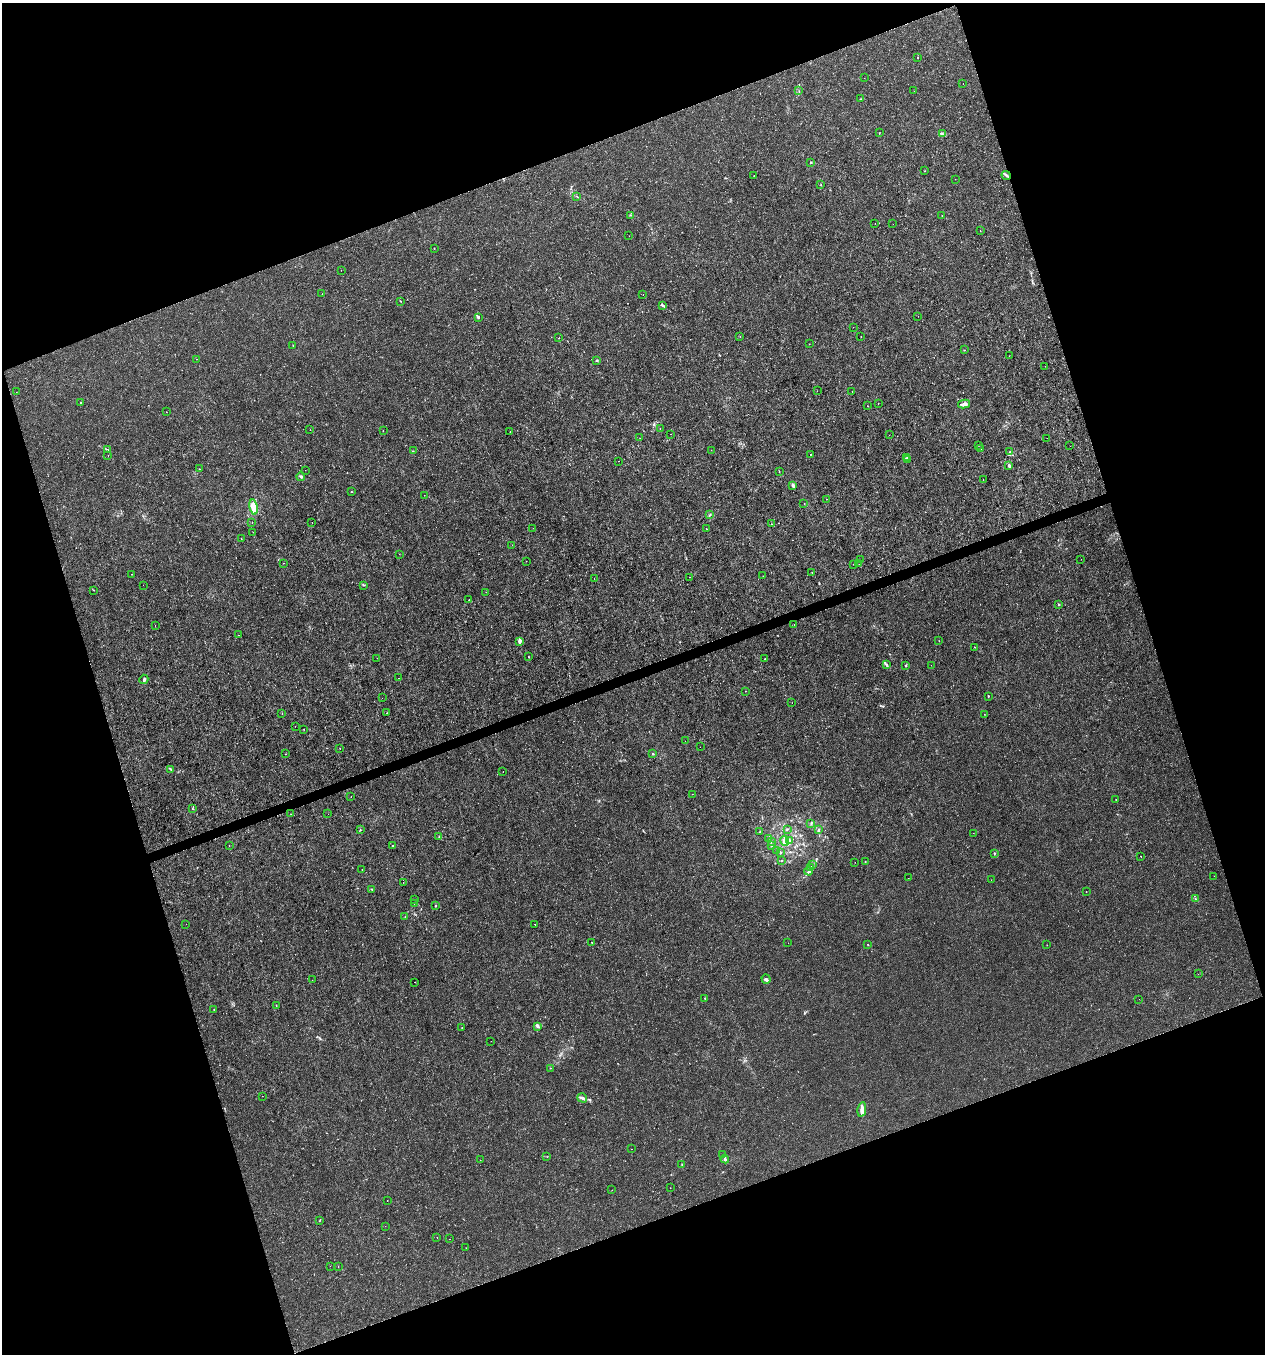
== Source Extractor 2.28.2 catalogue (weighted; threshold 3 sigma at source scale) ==
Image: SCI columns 121-5169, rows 1-5406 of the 5236 x 5408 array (HDU 1 of 3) = the unmasked area's bounding box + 8 px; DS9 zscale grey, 4 x 4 block average (1 PNG px = mean of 4 x 4 image px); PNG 1267 x 1356 px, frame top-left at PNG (2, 3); each listed source drawn as its Kron ellipse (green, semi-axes under 4 px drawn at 4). Shown black and unused: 39% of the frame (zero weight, under 3 of 4 exposures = <1% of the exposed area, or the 3 px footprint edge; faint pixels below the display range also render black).
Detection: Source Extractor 2.28.2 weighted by HDU 2 'WHT'. Background 6.55e-04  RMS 8.6e-04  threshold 0.00388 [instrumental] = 3 sigma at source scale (4.5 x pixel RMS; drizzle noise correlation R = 1.50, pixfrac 1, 0.0396/0.0396 arcsec/px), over >= 5 px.
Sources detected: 227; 2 cosmic-ray / hot-pixel residue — neither listed nor drawn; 1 coinciding with a brighter row at this scale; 8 inside a brighter listed object's ellipse — not listed separately; the other 216 listed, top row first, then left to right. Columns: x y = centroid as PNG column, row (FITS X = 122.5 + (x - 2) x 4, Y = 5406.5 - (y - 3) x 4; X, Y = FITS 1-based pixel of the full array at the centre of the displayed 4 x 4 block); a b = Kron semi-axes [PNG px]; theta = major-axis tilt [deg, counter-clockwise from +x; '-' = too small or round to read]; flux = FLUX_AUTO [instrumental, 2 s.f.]
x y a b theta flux
918 57 2 2 - 0.25
864 78 2 2 - 0.37
963 84 2 2 - 0.32
799 91 2 2 - 0.22
914 91 2 2 - 0.095
861 99 3 2 - 0.32
879 133 2 2 - 0.2
942 134 2 2 - 0.42
811 162 2 2 - 0.41
924 171 2 2 - 0.13
754 175 2 2 - 0.15
1006 176 5 2 - 0.98
955 179 2 2 - 0.086
821 184 2 2 - 0.21
577 196 2 2 - 0.19
631 215 2 2 - 0.14
942 216 2 2 - 0.12
875 223 2 2 - 0.14
893 224 2 2 - 0.13
980 230 2 2 - 0.11
629 236 2 2 - 0.1
434 248 2 2 - 0.2
341 270 2 2 - 0.1
322 294 2 2 - 0.091
643 295 2 2 - 0.79
400 301 2 2 - 0.26
662 305 3 2 - 0.66
918 316 2 2 - 0.1
478 317 4 2 - 0.82
853 327 2 2 - 0.13
740 336 2 2 - 0.28
861 337 2 2 - 0.18
559 338 2 2 - 0.36
809 344 2 2 - 0.11
293 345 2 2 - 0.28
964 350 2 2 - 0.16
1009 356 2 2 - 0.066
197 359 2 2 - 0.095
596 361 2 2 - 0.24
1045 366 2 2 - 0.068
817 391 2 2 - 0.099
852 391 2 2 - 0.18
16 392 2 2 - 0.085
80 403 2 2 - 0.34
878 403 2 2 - 0.12
964 404 6 3 13 2.2
867 406 2 2 - 0.13
166 412 2 2 - 0.099
660 428 2 2 - 0.15
310 430 2 2 - 0.098
383 430 2 2 - 0.12
510 431 2 2 - 0.13
670 434 2 2 - 0.16
889 435 2 2 - 0.28
640 438 2 2 - 0.082
1047 438 2 2 - 0.33
978 445 2 2 - 0.16
1070 446 2 2 - 0.099
981 449 2 2 - 0.13
108 450 2 2 - 0.31
711 450 2 2 - 0.1
413 451 2 2 - 0.24
1010 452 3 2 - 0.37
810 454 2 2 - 0.14
108 456 2 2 - 0.066
906 458 3 2 - 0.33
907 460 3 2 - 0.35
618 461 2 2 - 0.16
1009 466 3 3 - 0.99
199 469 2 2 - 0.19
305 470 2 2 - 0.11
779 471 2 2 - 0.15
301 477 4 3 - 0.69
983 479 2 2 - 0.079
793 485 4 2 - 2.3
351 492 2 2 - 0.28
424 495 2 2 - 0.14
827 499 2 2 - 0.12
804 503 2 2 - 0.15
254 507 8 3 -80 6.1
710 515 2 2 - 0.27
312 522 2 2 - 0.59
252 523 2 2 - 0.11
772 524 2 2 - 0.21
533 528 2 2 - 0.062
706 529 2 2 - 0.4
253 532 2 2 - 0.12
241 539 2 2 - 0.2
512 545 2 2 - 0.094
399 554 2 2 - 0.1
1081 559 2 2 - 0.07
861 560 2 2 - 0.088
526 561 2 2 - 0.13
283 563 2 2 - 0.18
853 564 2 2 - 0.07
859 564 2 2 - 0.075
812 572 3 2 - 0.26
132 574 2 2 - 0.12
763 576 2 2 - 0.11
689 577 2 2 - 0.16
594 578 2 2 - 0.18
143 585 2 2 - 0.12
363 585 2 2 - 0.4
94 590 2 2 - 0.15
486 592 2 2 - 0.097
469 600 2 2 - 0.15
1059 604 2 2 - 0.35
155 625 2 2 - 0.075
794 625 2 2 - 0.11
238 635 2 2 - 0.16
520 641 4 2 - 2
939 641 2 2 - 0.085
975 647 2 2 - 0.16
528 657 2 2 - 0.23
377 658 2 2 - 0.075
765 659 2 2 - 0.26
886 665 4 2 - 0.61
906 665 2 2 - 0.41
931 665 2 2 - 0.096
399 678 2 2 - 0.22
144 679 5 2 - 1.3
745 691 2 2 - 0.13
988 696 2 2 - 0.58
382 698 2 2 - 0.071
792 703 2 2 - 0.087
282 713 2 2 - 0.15
387 713 2 2 - 0.18
984 714 2 2 - 0.12
295 726 2 2 - 0.28
304 729 2 2 - 0.13
685 741 2 2 - 0.1
700 747 2 2 - 0.083
340 748 2 2 - 0.29
285 754 2 2 - 0.11
653 754 2 2 - 0.46
171 769 4 2 - 0.53
503 772 2 2 - 0.11
692 794 2 2 - 0.14
351 796 2 2 - 0.085
1116 799 2 2 - 0.12
192 809 3 2 - 0.33
291 814 2 2 - 0.093
328 814 2 2 - 0.085
811 824 2 2 - 0.22
787 829 2 2 - 0.21
360 830 2 2 - 0.18
818 830 2 2 - 0.3
760 832 2 2 - 0.28
973 833 2 2 - 0.087
439 837 2 2 - 0.17
768 838 2 2 - 0.18
785 841 5 2 - 1.6
790 841 2 2 - 0.51
772 842 2 2 - 0.25
392 845 2 2 - 0.19
771 845 3 2 - 0.65
229 846 2 2 - 0.14
777 850 2 2 - 0.26
780 853 2 2 - 0.43
994 853 2 2 - 0.29
1141 856 2 2 - 0.25
781 861 2 2 - 0.23
865 861 2 2 - 0.34
855 862 2 2 - 0.13
813 865 2 2 - 0.33
811 867 3 2 - 0.58
362 869 2 2 - 0.12
809 871 4 3 - 0.93
1214 876 2 2 - 0.099
908 878 2 2 - 0.083
991 880 2 2 - 0.086
403 882 2 2 - 0.13
372 889 3 2 - 0.39
1086 892 2 2 - 0.22
414 899 2 2 - 0.07
1195 899 3 2 - 0.32
414 903 2 2 - 0.18
436 906 2 2 - 0.4
405 917 2 2 - 0.11
186 924 2 2 - 0.15
535 924 2 2 - 0.12
592 942 2 2 - 0.26
788 943 2 2 - 0.087
867 944 2 2 - 0.17
1047 945 2 2 - 0.13
1198 974 2 2 - 0.12
766 979 5 3 - 0.94
312 980 2 2 - 0.085
415 982 2 2 - 0.094
705 998 2 2 - 0.21
1139 999 2 2 - 0.087
276 1005 2 2 - 0.2
214 1010 2 2 - 0.14
462 1027 2 2 - 0.12
538 1027 4 3 - 0.9
491 1041 2 2 - 0.093
550 1068 2 2 - 0.15
262 1096 2 2 - 0.1
582 1098 5 3 - 1.2
862 1109 7 3 78 2.3
631 1149 2 2 - 0.45
723 1154 2 2 - 0.077
547 1157 2 2 - 0.11
725 1159 4 2 - 0.65
480 1160 2 2 - 0.16
682 1165 3 2 - 0.37
670 1188 2 2 - 0.093
612 1190 2 2 - 0.21
387 1200 2 2 - 0.29
319 1221 2 2 - 0.22
385 1226 2 2 - 0.11
437 1237 2 2 - 0.37
450 1239 2 2 - 0.11
466 1248 2 2 - 0.19
330 1266 2 2 - 0.097
338 1266 2 2 - 0.22
Overlapping masked pixels (flux is a lower limit): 1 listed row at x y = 1006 176
Diffuse or blended objects may show on this block-average render without a row.